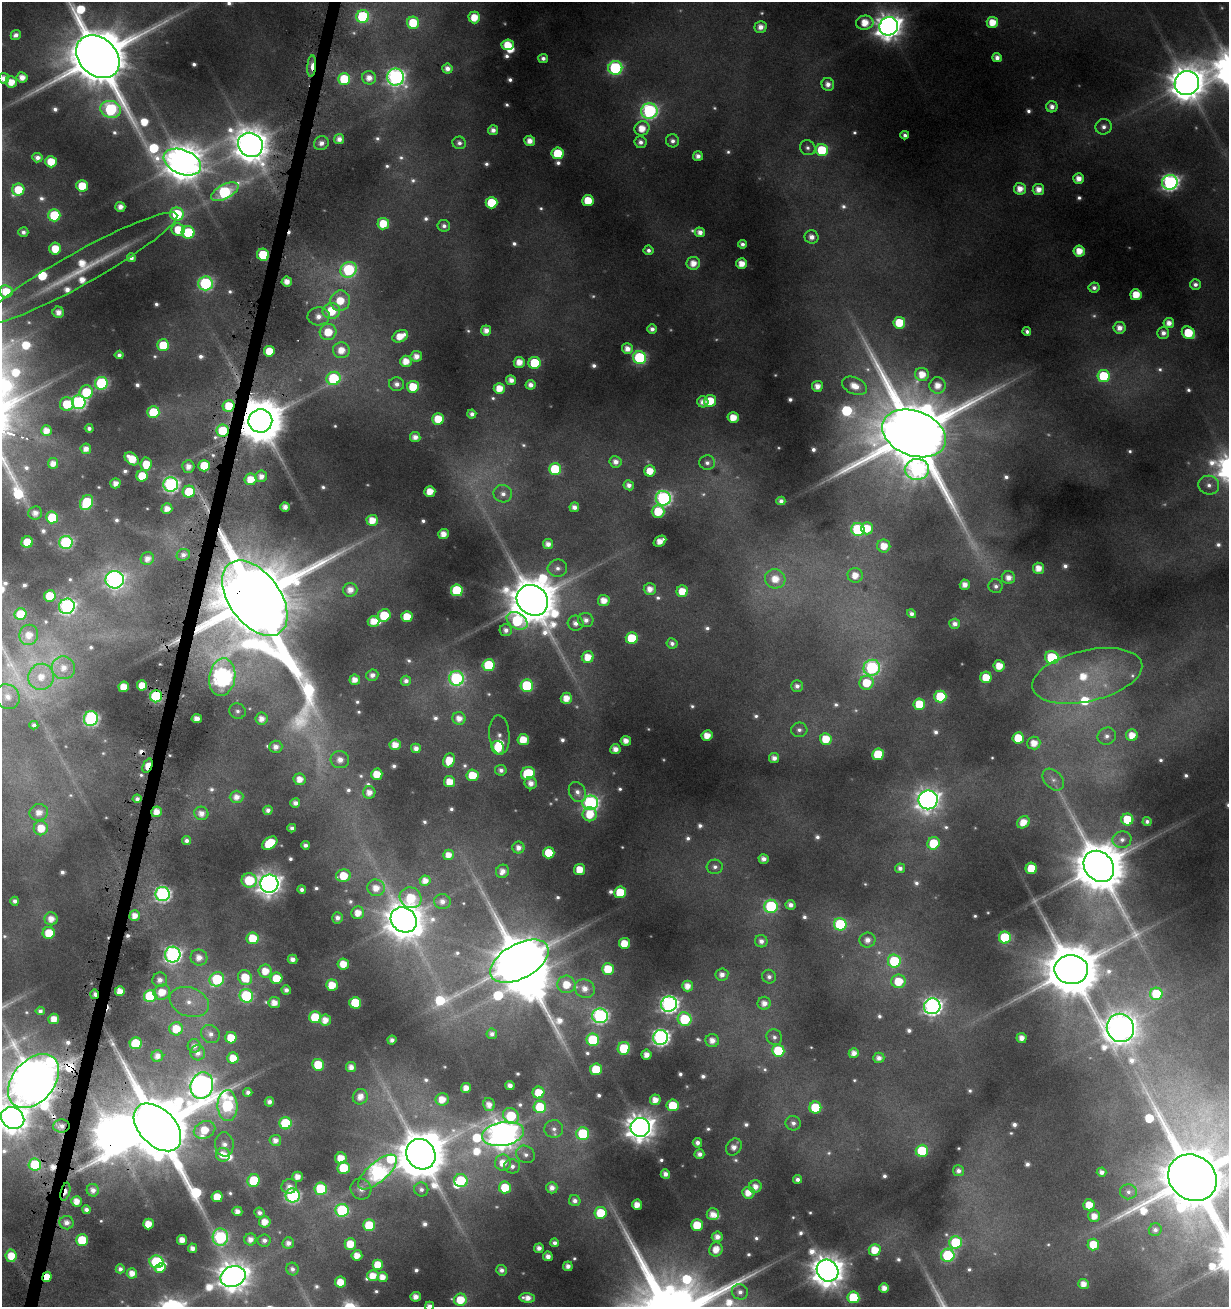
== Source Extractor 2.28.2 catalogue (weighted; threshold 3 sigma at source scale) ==
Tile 7 of 4 x 4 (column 3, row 2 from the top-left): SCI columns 2685-3911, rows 2635-3939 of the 5462 x 5246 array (HDU 1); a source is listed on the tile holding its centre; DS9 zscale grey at full resolution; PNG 1231 x 1309 px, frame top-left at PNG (2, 2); each listed source drawn as its Kron ellipse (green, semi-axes under 4 px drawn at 4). Shown black and unused: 1% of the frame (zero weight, under 4 of 8 exposures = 2% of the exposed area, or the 3 px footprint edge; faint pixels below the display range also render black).
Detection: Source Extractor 2.28.2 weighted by HDU 2 'WHT'; one run over the whole footprint, this tile lists its part. Background 0.0173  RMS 0.0094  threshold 0.0386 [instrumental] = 3 sigma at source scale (4.09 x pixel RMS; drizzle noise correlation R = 1.36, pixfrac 0.8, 0.0396/0.0396 arcsec/px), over >= 5 px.
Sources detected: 721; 54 too faint to see at this stretch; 5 inside a brighter object's white glare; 4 cosmic-ray / hot-pixel residue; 2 long thin detections or spike segments (spike, bleed or trail) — neither listed nor drawn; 10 inside a brighter listed object's ellipse — not listed separately; of the other 646, all 500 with FLUX_AUTO >= 4.17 (the completeness limit of this list) listed and drawn (146 fainter detections not listed), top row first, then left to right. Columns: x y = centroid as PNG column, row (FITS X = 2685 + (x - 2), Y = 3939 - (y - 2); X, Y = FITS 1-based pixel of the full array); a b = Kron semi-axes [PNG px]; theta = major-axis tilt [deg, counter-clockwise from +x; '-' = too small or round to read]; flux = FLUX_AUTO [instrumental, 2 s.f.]
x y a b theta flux
363 17 6 6 - 110
474 17 6 6 - 22
992 22 6 5 - 21
413 23 6 6 - 38
865 23 9 7 10 20
889 26 9 9 - 1400
761 27 6 5 - 9.4
16 35 5 5 - 5.8
508 45 6 5 - 24
98 57 24 18 -43 13000
543 58 5 4 - 5.1
997 58 5 4 - 7
312 66 11 4 86 15
615 68 7 7 - 160
447 69 5 5 - 8.6
22 77 5 5 - 12
395 77 8 8 - 430
4 78 5 5 - 11
369 78 7 6 - 12
344 79 6 6 - 50
11 82 6 5 - 17
1187 83 12 12 - 2900
828 84 6 6 - 8
1052 107 5 5 - 7.3
111 109 10 8 -14 170
649 111 8 7 - 300
1104 127 8 8 - 6.3
642 128 7 7 - 20
493 130 5 5 - 6.5
905 135 4 4 - 4.2
339 139 5 5 - 8.3
530 141 5 5 - 11
673 141 6 6 - 5.5
640 142 6 6 - 6.2
321 143 7 6 - 6.6
459 143 7 6 - 4.9
250 145 13 12 - 2700
808 148 8 7 - 4.2
822 150 6 6 - 52
558 153 6 6 - 49
698 156 5 5 - 7.6
37 158 5 4 - 6.7
51 162 6 5 - 25
182 162 19 12 -22 3200
1079 179 5 5 - 12
1170 182 8 7 - 400
82 186 5 5 - 32
1020 189 6 6 - 13
1038 189 6 5 - 11
18 190 6 6 - 30
225 192 15 7 28 190
588 200 5 5 - 29
491 203 6 6 - 45
120 207 5 5 - 9.7
177 214 7 6 - 65
54 215 6 6 - 58
383 224 6 6 - 28
444 226 6 5 - 4.7
178 229 6 6 - 27
23 232 5 5 - 5
188 232 6 6 - 65
700 232 5 5 - 8.6
811 237 7 6 - 8.4
742 244 4 4 - 4.5
55 249 6 6 - 25
648 250 5 5 - 4.5
1079 251 5 5 - 17
263 255 6 6 - 51
131 258 4 4 - 5.4
693 263 6 6 - 14
742 264 5 5 - 16
80 268 111 16 29 73
349 270 8 7 - 160
287 282 5 5 - 11
205 283 7 7 - 190
1195 284 5 5 - 4.8
1094 288 5 5 - 5.1
6 291 6 6 - 23
1136 295 5 5 - 23
340 301 10 9 - 30
331 311 9 8 - 43
58 312 6 5 - 10
318 316 11 9 3 11
899 323 6 6 - 35
1169 323 5 5 - 9.9
1119 328 6 6 - 9.9
652 329 5 4 - 6.2
486 330 5 5 - 10
328 332 8 8 - 27
1027 332 4 4 - 4.4
1163 333 6 6 - 6.8
1188 333 7 5 -38 42
400 336 8 5 25 20
163 345 6 6 - 43
627 349 5 5 - 11
341 350 8 8 - 18
269 351 5 5 - 24
119 355 4 4 - 4.7
416 356 5 5 - 9.8
640 358 6 6 - 140
406 361 6 5 - 16
519 362 5 5 - 15
534 363 6 6 - 54
922 374 7 6 - 17
1104 376 6 6 - 56
333 378 7 6 - 86
511 380 5 5 - 8.9
101 383 6 6 - 140
397 384 7 7 - 7.1
531 385 5 5 - 7.6
938 385 8 8 - 14
817 386 5 5 - 10
854 386 13 8 -24 18
413 387 6 6 - 31
499 388 5 5 - 19
86 392 7 6 - 46
710 401 6 6 - 32
79 402 7 7 - 250
703 402 6 5 - 8.5
67 404 7 6 - 34
229 406 6 6 - 31
153 412 6 6 - 58
472 414 4 4 - 5.5
733 417 5 5 - 19
438 419 6 5 - 28
260 421 12 11 - 5400
89 428 4 4 - 4.7
46 431 5 5 - 12
223 431 6 6 - 49
914 433 33 22 -21 17000
415 437 5 5 - 8.8
86 449 5 5 - 9.3
132 459 8 5 -39 26
616 462 6 5 - 8.1
53 463 5 5 - 11
707 463 8 7 - 4.7
146 464 7 5 85 24
188 466 6 6 - 11
204 466 6 5 - 44
555 469 6 6 - 69
917 469 12 10 2 300
650 471 5 5 - 20
142 476 6 5 - 33
261 476 6 6 - 8.8
251 479 6 5 - 20
115 483 5 5 - 10
171 484 7 7 - 290
629 485 5 5 - 6.8
1209 485 10 9 - 7.7
430 491 5 5 - 18
189 492 6 6 - 49
503 494 9 8 - 6.9
663 498 7 7 - 260
781 501 4 4 - 5.2
87 502 8 6 60 71
285 507 4 4 - 8.5
574 507 5 4 - 6.9
167 509 5 5 - 12
658 511 6 6 - 35
35 513 7 6 - 8.8
52 517 6 6 - 48
372 520 6 5 - 18
867 528 6 6 - 23
858 529 7 6 - 96
443 534 5 5 - 13
660 541 7 5 34 14
27 542 6 5 - 42
66 542 7 6 - 160
548 544 5 5 - 8.8
884 546 6 6 - 17
183 555 7 6 - 5.9
147 559 7 6 - 9.1
557 568 9 8 - 6.4
1038 568 5 5 - 14
855 575 7 7 - 15
1008 578 7 6 - 9.9
775 579 10 9 - 19
115 580 9 8 - 450
965 585 5 5 - 9.4
996 586 7 7 - 4.3
650 589 6 6 - 11
350 590 7 7 - 11
457 590 6 6 - 89
682 591 6 5 - 20
50 596 6 5 - 37
255 598 43 25 -54 22000
532 600 16 14 -42 5800
604 600 6 5 - 14
67 606 8 7 - 310
20 614 6 6 - 30
911 614 5 4 - 4.7
384 615 7 6 - 47
407 617 5 5 - 26
586 620 7 7 - 7.5
374 621 6 5 - 15
517 621 11 7 -31 91
575 623 8 7 - 7.6
955 624 5 5 - 6.8
506 630 6 6 - 6.6
29 635 10 9 - 14
632 638 6 6 - 52
672 643 5 5 - 4.8
588 657 6 6 - 18
1052 657 7 6 - 81
489 665 6 6 - 82
999 666 5 5 - 18
63 668 12 11 - 15
872 668 8 8 - 210
372 675 6 5 - 6.3
1087 676 56 25 13 110
41 677 13 12 - 22
222 677 19 13 81 570
986 677 6 5 - 27
456 678 7 7 - 180
355 680 5 5 - 11
406 681 5 5 - 5.7
866 683 7 7 - 32
142 685 5 5 - 20
527 686 6 6 - 89
797 686 6 6 - 6
124 687 5 5 - 21
156 696 6 6 - 130
940 696 6 6 - 58
8 697 13 11 -51 14
566 698 5 5 - 15
919 704 6 6 - 35
237 711 8 7 - 4.3
197 718 5 4 - 9.7
459 718 6 6 - 11
91 719 7 6 - 260
262 719 6 6 - 10
34 725 4 4 - 5.1
799 730 8 7 - 4.5
499 735 19 10 -86 6.3
707 735 5 5 - 16
1132 735 6 6 - 15
1107 736 9 8 - 6.1
1018 738 5 5 - 35
826 739 6 5 - 27
523 740 6 5 - 24
626 741 5 5 - 10
1034 743 6 6 - 14
395 745 5 5 - 14
276 747 6 6 - 8
416 748 5 5 - 7.7
498 748 7 6 - 27
615 749 5 5 - 9.9
878 754 6 6 - 53
774 758 5 5 - 8.3
340 760 9 8 - 11
449 760 7 5 67 23
148 766 7 4 68 26
501 770 6 5 - 5.5
528 773 7 6 - 67
377 774 6 5 - 25
472 775 6 6 - 30
300 779 6 6 - 13
1053 780 12 8 -46 6
450 782 5 5 - 20
531 783 6 6 - 9.2
369 792 6 6 - 11
577 792 10 8 -61 7.4
236 797 7 6 - 9.3
137 799 4 4 - 4.8
928 800 9 9 - 870
295 803 5 5 - 6.5
590 803 8 7 - 290
268 810 4 4 - 5.9
39 812 9 8 - 12
157 812 5 5 - 13
201 813 7 6 - 9.4
590 814 7 7 - 26
1127 819 6 6 - 41
1147 821 4 4 - 4.4
1023 822 7 5 40 15
41 828 7 7 - 23
292 828 4 4 - 4.5
1122 840 9 8 - 6.3
186 841 4 4 - 4.8
270 843 8 5 36 47
933 843 6 6 - 38
305 845 4 4 - 4.8
518 848 6 6 - 8.5
549 853 6 5 - 34
448 855 5 5 - 12
764 859 5 5 - 7
1099 866 17 14 -49 6800
715 867 8 7 - 4.7
900 868 5 5 - 5.1
1031 868 5 5 - 35
580 870 5 5 - 22
502 871 7 6 - 8.7
343 876 7 6 - 31
249 880 7 7 - 65
425 881 5 5 - 11
269 884 9 9 - 990
376 888 8 8 - 14
302 890 4 4 - 5.1
620 892 6 6 - 38
162 894 7 7 - 310
411 898 11 10 - 40
15 901 4 4 - 5.1
442 901 8 7 - 7.1
790 905 5 4 - 6.8
771 906 7 6 - 130
358 913 6 6 - 15
135 916 5 5 - 12
337 918 5 5 - 6.1
51 919 6 6 - 12
404 920 14 12 -36 2900
840 924 6 6 - 99
49 933 6 6 - 29
253 938 6 6 - 35
1005 938 6 6 - 91
867 940 8 7 - 8.5
761 941 6 6 - 6.6
624 943 5 5 - 22
173 955 8 7 - 380
199 958 8 8 - 12
293 959 5 4 - 7.9
519 961 32 17 29 7400
894 961 6 6 - 62
343 964 5 5 - 19
608 969 6 6 - 36
1071 970 17 14 -2 8100
265 971 6 6 - 19
722 975 6 6 - 7.4
769 977 7 6 - 4.8
245 978 8 6 -61 36
276 978 6 6 - 37
217 979 7 7 - 92
160 980 7 7 - 7.9
898 981 7 7 - 30
566 984 9 8 - 22
332 985 6 5 - 24
687 986 5 5 - 12
585 989 10 9 - 12
286 990 5 4 - 5.4
120 991 5 5 - 14
162 992 8 7 - 21
94 994 5 3 - 5.3
1156 994 6 6 - 51
150 996 6 6 - 71
246 996 7 6 - 110
189 1002 20 14 -19 23
274 1003 6 5 - 12
355 1003 6 6 - 55
764 1003 6 6 - 9.4
669 1004 8 7 - 460
932 1006 8 8 - 500
40 1011 4 4 - 4.2
600 1016 7 7 - 280
315 1017 6 6 - 48
54 1019 5 5 - 14
685 1019 7 6 - 78
325 1020 6 5 - 12
1120 1028 14 13 - 2000
176 1029 7 6 - 29
210 1034 10 8 -36 7.4
492 1034 5 5 - 5.2
661 1037 7 7 - 410
774 1037 8 7 - 4.4
231 1038 6 5 - 28
1022 1038 5 5 - 9.7
392 1040 4 4 - 5.8
593 1040 6 6 - 76
712 1041 7 6 - 10
136 1043 6 6 - 55
194 1046 7 6 - 6.4
624 1048 6 6 - 62
778 1050 6 6 - 52
198 1053 7 7 - 6.4
854 1053 5 5 - 8.8
646 1055 5 5 - 10
157 1056 6 6 - 9.1
233 1058 5 5 - 19
879 1058 5 5 - 7.4
318 1065 6 6 - 39
351 1067 5 5 - 9.3
596 1069 6 6 - 41
33 1081 31 20 49 6200
510 1085 4 4 - 7.1
202 1086 13 11 73 950
466 1088 5 5 - 11
248 1092 4 4 - 4.8
538 1093 6 6 - 24
360 1097 8 7 - 12
442 1099 6 6 - 17
655 1100 5 5 - 12
269 1102 5 4 - 6.2
489 1104 6 6 - 9.7
673 1105 6 6 - 41
227 1106 15 10 -88 180
540 1107 6 6 - 45
815 1108 6 6 - 56
511 1116 8 7 - 56
13 1118 12 10 -33 1600
285 1123 6 6 - 69
793 1123 8 7 - 5.2
61 1126 8 6 4 6.7
157 1127 28 18 -45 16000
640 1127 9 9 - 1600
554 1129 9 9 - 6.2
205 1130 11 8 24 25
503 1134 21 11 10 1900
583 1134 6 6 - 82
275 1140 6 5 - 8.5
697 1143 5 4 - 6.2
224 1144 12 9 -84 9.7
734 1147 9 7 55 9
922 1151 6 6 - 54
421 1154 16 14 -55 5400
526 1154 10 8 -34 5.9
699 1154 5 5 - 6.4
223 1155 7 7 - 17
341 1158 6 5 - 18
503 1163 8 8 - 16
35 1165 6 6 - 65
512 1166 8 7 - 6
344 1168 6 6 - 45
958 1171 5 5 - 5.4
378 1172 24 10 40 360
1102 1172 5 4 - 6.3
665 1174 5 4 - 6.7
298 1177 5 5 - 11
1192 1178 25 22 -36 13000
798 1179 4 4 - 4.9
461 1180 7 6 - 48
254 1181 6 6 - 57
289 1186 8 7 - 7.4
505 1187 6 6 - 36
755 1187 6 6 - 11
552 1188 6 5 - 8.6
321 1189 6 6 - 72
361 1189 11 10 - 8
421 1189 7 7 - 4.6
93 1190 6 6 - 7.2
65 1192 9 4 75 8.8
1128 1192 8 7 - 4.3
748 1193 6 6 - 15
293 1195 7 7 - 210
217 1197 5 5 - 23
76 1201 5 5 - 14
575 1201 6 5 - 6.3
637 1205 5 5 - 14
1089 1205 5 5 - 19
86 1210 4 4 - 5.5
342 1210 7 6 - 110
237 1211 5 5 - 8.7
259 1213 5 5 - 5.1
601 1213 6 6 - 36
713 1214 6 6 - 11
1094 1216 6 6 - 13
265 1222 6 5 - 14
67 1223 7 6 - 7.3
148 1224 5 5 - 18
369 1225 6 6 - 43
697 1225 6 5 - 34
1155 1230 6 6 - 4.3
220 1237 8 7 - 170
717 1237 5 5 - 8.5
250 1239 6 6 - 8.8
82 1240 6 6 - 52
182 1240 5 5 - 12
264 1240 6 6 - 5.4
956 1242 6 6 - 73
288 1243 6 5 - 7.2
555 1243 4 4 - 4.9
350 1244 5 5 - 24
1093 1244 6 6 - 28
192 1248 5 4 - 6.7
539 1248 5 4 - 7.4
716 1249 7 6 - 16
875 1250 6 6 - 22
357 1255 5 5 - 14
948 1255 7 6 - 110
11 1256 6 5 - 22
548 1256 5 5 - 7.9
157 1262 7 6 - 140
378 1265 5 5 - 27
568 1266 5 5 - 7.1
160 1268 6 4 29 17
120 1269 4 4 - 4.5
292 1269 6 6 - 5
501 1270 5 5 - 5.7
827 1271 11 10 - 2300
132 1273 5 5 - 12
233 1276 13 10 21 1800
373 1276 6 5 - 16
47 1277 5 4 - 21
382 1277 5 5 - 12
340 1282 5 5 - 19
1083 1284 5 5 - 11
884 1288 5 5 - 9.6
740 1292 8 7 - 6.8
416 1297 5 5 - 9.4
853 1297 6 6 - 64
527 1298 8 5 -5 10
460 1300 6 6 - 29
429 1306 4 4 - 6.4
Overlapping masked pixels (flux is a lower limit): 17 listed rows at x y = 312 66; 250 145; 263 255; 229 406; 260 421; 223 431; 261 476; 255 598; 156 696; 148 766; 157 812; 94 994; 33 1081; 61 1126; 157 1127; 65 1192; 47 1277
Isophote crosses this tile's border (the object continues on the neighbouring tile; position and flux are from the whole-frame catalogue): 7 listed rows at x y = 98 57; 4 78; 6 291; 33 1081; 13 1118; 1192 1178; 429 1306
Unlisted compact peaks at least as high as the median listed source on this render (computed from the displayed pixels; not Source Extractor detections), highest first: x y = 1212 463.